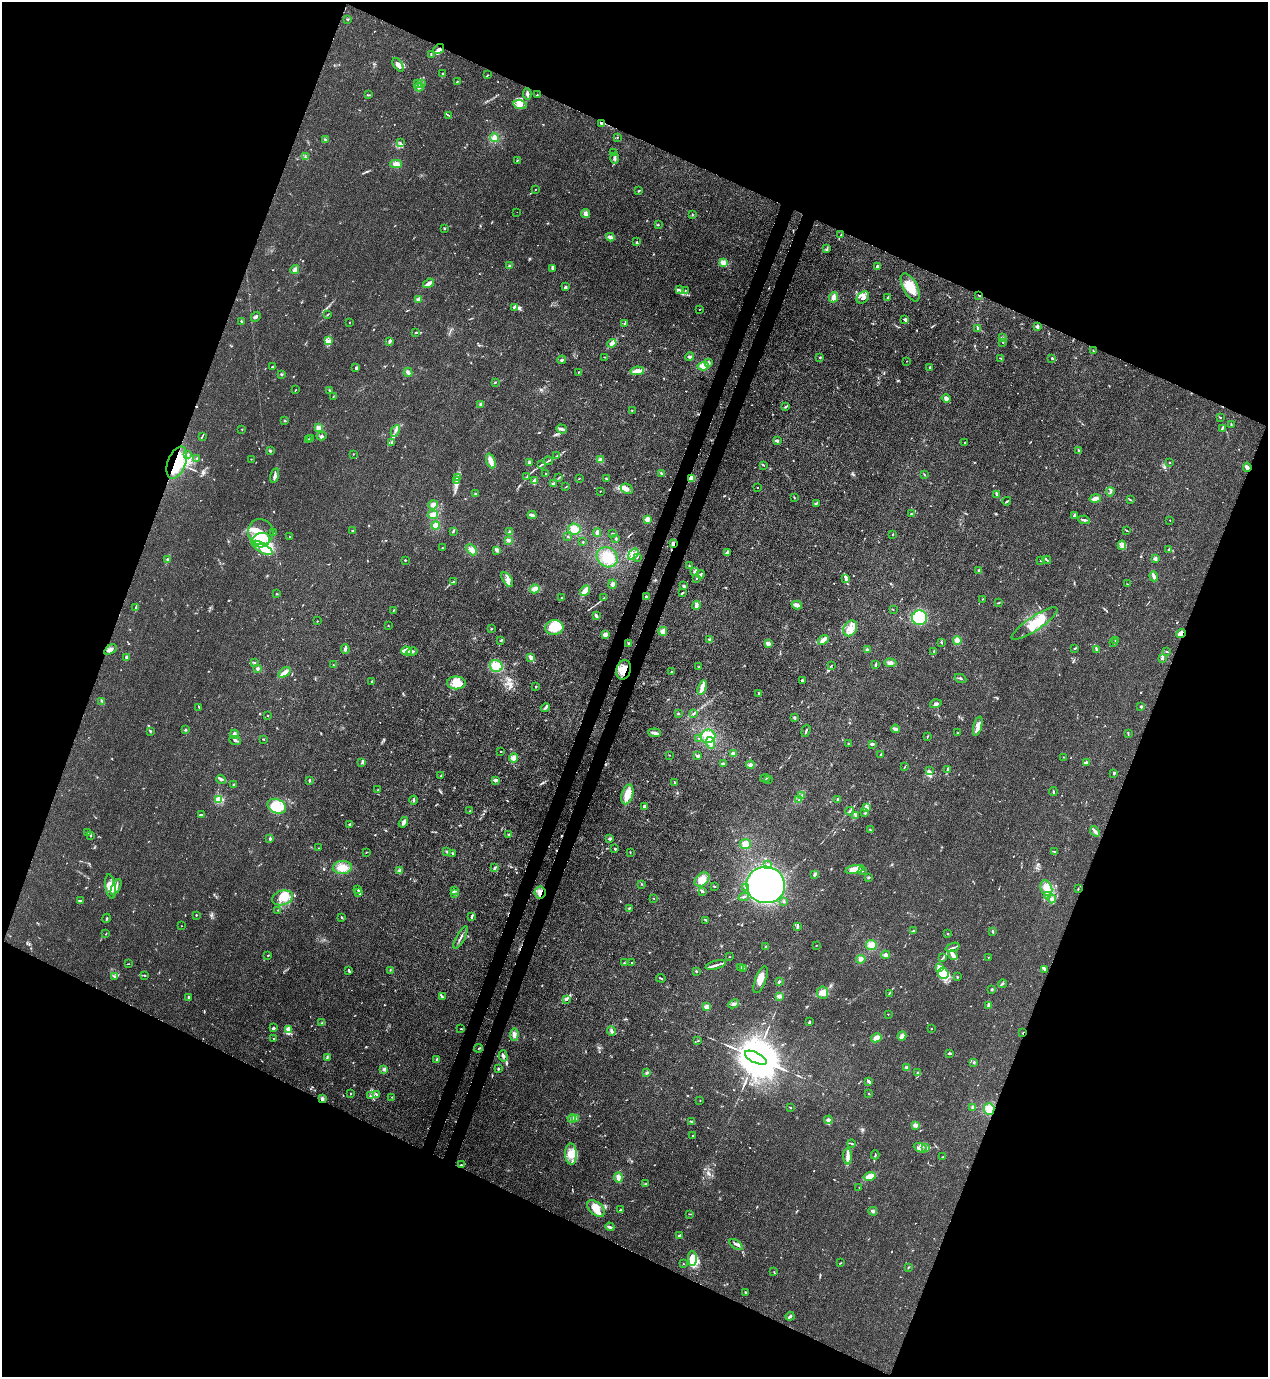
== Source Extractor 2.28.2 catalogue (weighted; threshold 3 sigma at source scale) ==
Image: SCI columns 354-5417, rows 41-5539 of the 5639 x 5578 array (HDU 1 of 3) = the unmasked area's bounding box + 8 px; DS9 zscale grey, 4 x 4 block average (1 PNG px = mean of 4 x 4 image px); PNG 1270 x 1379 px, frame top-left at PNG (2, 2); each listed source drawn as its Kron ellipse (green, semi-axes under 4 px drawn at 4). Shown black and unused: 44% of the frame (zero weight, under 3 of 4 exposures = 7% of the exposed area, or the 3 px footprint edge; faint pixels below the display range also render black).
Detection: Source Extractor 2.28.2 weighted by HDU 2 'WHT'. Background 0.0149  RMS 0.0024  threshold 0.011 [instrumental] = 3 sigma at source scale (4.5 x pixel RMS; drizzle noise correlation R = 1.50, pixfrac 1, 0.05/0.05 arcsec/px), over >= 5 px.
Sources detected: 822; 3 too faint to see at this stretch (4 x 4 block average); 3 inside a brighter object's white glare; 6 cosmic-ray / hot-pixel residue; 3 long thin detections or spike segments (spike, bleed or trail) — neither listed nor drawn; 25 coinciding with a brighter row at this scale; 78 inside a brighter listed object's ellipse — not listed separately; of the other 704, all 500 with FLUX_AUTO >= 0.646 (the completeness limit of this list) listed and drawn (204 fainter detections not listed), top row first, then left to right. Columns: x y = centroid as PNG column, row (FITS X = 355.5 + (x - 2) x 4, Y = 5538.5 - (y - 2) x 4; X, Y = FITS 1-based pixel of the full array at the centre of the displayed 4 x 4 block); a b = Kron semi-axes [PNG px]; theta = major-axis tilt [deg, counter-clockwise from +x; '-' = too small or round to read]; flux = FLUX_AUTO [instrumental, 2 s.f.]
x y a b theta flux
348 19 3 2 - 1.5
439 49 6 3 35 5
431 54 3 2 - 0.88
398 65 7 4 -54 6.3
443 74 2 2 - 6.1
487 75 2 2 - 0.82
457 81 3 2 - 1
417 84 4 2 - 1.1
422 84 3 2 - 1.5
419 87 4 3 - 5.4
527 94 5 3 - 3.7
369 95 4 2 - 1.2
537 95 3 2 - 0.77
520 105 7 4 -11 6.5
449 115 3 2 - 0.99
601 123 2 2 - 3.3
617 137 2 2 - 0.72
494 138 4 4 - 5.9
325 139 2 2 - 1.4
400 143 3 2 - 0.98
613 153 2 2 - 0.76
305 157 3 2 - 1.3
614 158 5 3 - 3.6
517 160 2 2 - 0.85
396 164 6 4 -2 7.8
535 189 2 2 - 0.78
639 190 3 2 - 1
517 212 2 2 - 0.66
585 213 4 3 - 4.8
692 215 2 2 - 0.76
658 225 2 2 - 1
444 228 2 2 - 1.3
841 235 3 2 - 0.65
610 237 4 3 - 4.8
637 242 2 2 - 1.1
827 248 3 2 - 1.2
723 262 4 4 - 6.5
509 266 2 2 - 0.92
877 267 4 3 - 3.4
553 269 3 2 - 1.3
295 270 5 3 - 5.4
428 283 6 3 33 6.6
565 287 4 3 - 1.9
910 287 15 7 -62 25
679 290 4 2 - 1.7
685 290 2 2 - 0.72
979 295 3 2 - 0.96
834 297 5 4 - 6.3
863 297 7 5 44 6.4
888 297 2 2 - 1.6
418 299 4 3 - 3.6
514 307 4 2 - 1.8
700 309 2 2 - 0.91
327 315 3 2 - 0.81
256 317 5 3 - 3.3
904 319 3 2 - 1.6
242 321 3 2 - 0.94
350 322 2 2 - 0.65
624 323 2 2 - 0.9
1037 326 2 2 - 19
978 328 2 2 - 1.5
416 332 3 2 - 1.4
1003 338 2 2 - 1
329 341 4 3 - 3.8
390 341 3 2 - 7.6
1002 342 4 2 - 1.1
612 343 4 4 - 6.7
1094 351 3 2 - 1.1
605 357 3 2 - 1.4
689 357 4 2 - 3.1
820 357 2 2 - 1.1
1001 358 2 2 - 1.5
1052 358 4 2 - 1.1
562 360 4 2 - 2.1
907 361 2 2 - 0.73
709 362 3 2 - 1.5
273 366 3 2 - 2.1
703 366 5 4 - 8.2
930 367 2 2 - 2.4
356 368 4 2 - 1.8
637 371 7 3 10 9.7
408 372 4 3 - 4.1
578 372 2 2 - 0.81
281 374 2 2 - 1.2
495 382 2 2 - 1.8
296 390 2 2 - 0.66
329 390 2 2 - 1
333 397 3 2 - 0.8
946 398 4 3 - 4.8
480 404 2 2 - 0.9
786 407 3 2 - 1.3
632 410 2 2 - 1
1220 417 2 2 - 0.92
285 421 2 2 - 0.82
1231 424 2 2 - 0.73
319 428 4 4 - 6
1222 428 4 2 - 2.1
242 429 2 2 - 0.66
561 429 5 3 - 4.4
395 431 6 2 63 3.4
202 436 3 2 - 1.3
321 436 5 2 - 2.5
308 439 2 2 - 0.89
310 439 2 2 - 0.88
777 441 3 2 - 2.3
391 442 3 2 - 1.1
965 442 2 2 - 1.1
1078 450 3 2 - 1.3
270 451 3 2 - 1.5
188 454 3 2 - 1.3
353 454 2 2 - 0.67
557 456 4 2 - 3.1
196 459 3 2 - 1.3
251 459 2 2 - 0.75
600 460 3 3 - 3.9
491 461 8 3 -70 11
548 461 5 2 - 1.6
177 463 17 9 69 58
529 463 3 3 - 2.3
1170 463 2 2 - 0.65
541 464 2 2 - 0.75
764 465 3 2 - 0.96
1247 467 5 3 - 3.8
661 473 2 2 - 1.4
546 474 2 2 - 1.1
924 474 3 2 - 1
275 476 7 3 74 5.6
526 477 4 2 - 2.1
458 478 4 3 - 3.2
558 478 3 2 - 0.73
579 478 2 2 - 0.75
606 479 3 2 - 1.2
691 479 3 2 - 0.92
456 480 4 3 - 3.1
534 481 4 3 - 6.1
553 484 3 2 - 5.4
565 487 4 2 - 1.1
757 488 2 2 - 1
627 489 6 4 -28 6.4
600 491 2 2 - 0.65
1110 492 4 2 - 2
475 494 3 2 - 2
997 494 3 2 - 2.3
794 497 3 2 - 0.74
1095 499 6 3 10 6.6
1130 500 3 2 - 0.91
1007 501 4 2 - 1.8
816 503 3 2 - 1.7
433 505 5 4 - 4.2
911 514 3 2 - 1
433 515 5 4 - 7
532 515 4 3 - 2.8
1074 516 3 2 - 2.1
647 519 2 2 - 44
1084 520 6 2 -11 3
1170 520 2 2 - 0.68
436 526 4 4 - 7.8
574 529 6 5 - 13
353 530 2 2 - 0.85
453 531 3 2 - 1.4
1127 531 4 2 - 0.86
261 532 13 12 - 26
510 532 3 3 - 2.2
597 532 4 2 - 3.7
273 533 3 2 - 0.76
613 533 3 2 - 1.2
892 535 3 2 - 0.75
290 536 2 2 - 0.85
568 537 2 2 - 0.91
616 539 2 2 - 1.9
261 540 9 7 12 31
508 540 4 3 - 3.6
583 542 2 2 - 0.75
673 544 3 2 - 3.4
1122 545 4 3 - 4.1
262 548 12 4 -29 16
442 548 2 2 - 0.77
1169 549 4 2 - 1.7
472 550 6 4 -45 7.7
497 550 4 3 - 4.8
727 553 4 2 - 3.2
633 554 6 2 57 3.4
607 557 11 9 -37 25
637 557 3 2 - 1
1155 558 2 2 - 21
167 559 2 2 - 2.6
405 560 2 2 - 1.3
1047 560 4 2 - 1.3
1041 561 3 2 - 0.77
689 566 2 2 - 1.3
979 570 3 3 - 1.8
695 571 3 3 - 2.4
700 574 4 2 - 3.4
1154 576 5 2 - 4.7
697 578 4 2 - 1.7
846 579 3 2 - 2
507 580 8 4 -57 7.8
453 582 3 2 - 2.2
612 584 5 3 - 4.4
1127 584 2 2 - 0.67
684 586 3 3 - 1.9
535 589 5 4 - 8.5
585 591 6 4 53 7.5
682 593 4 2 - 1.7
277 594 2 2 - 0.95
646 597 2 2 - 2
561 598 2 2 - 0.81
604 598 3 2 - 1.2
983 599 2 2 - 0.79
998 603 2 2 - 0.84
696 605 4 3 - 4
797 605 5 2 - 8.6
135 608 4 2 - 1.8
393 610 3 2 - 0.8
893 610 2 2 - 1.3
596 616 4 2 - 3
920 618 7 7 - 66
317 621 2 2 - 0.66
1034 624 27 7 34 33
388 625 2 2 - 0.89
554 627 9 7 7 22
850 628 8 6 58 13
491 629 2 2 - 0.87
663 631 4 4 - 7.8
1181 633 5 3 - 7.9
605 634 3 3 - 5.7
501 640 3 2 - 1.5
710 640 3 3 - 3
823 640 6 3 39 8.9
957 640 4 3 - 6.8
1115 640 4 2 - 2
941 642 3 2 - 1.8
629 643 3 2 - 1.5
768 643 4 3 - 5.1
1114 643 2 2 - 0.84
1075 648 2 2 - 0.91
345 649 5 2 - 2.7
1096 649 3 2 - 1.6
110 650 7 4 35 5.3
867 650 3 3 - 1.5
407 651 5 3 - 4.9
934 651 4 2 - 1.6
412 652 5 3 - 4.3
1167 652 3 2 - 1.4
531 657 4 3 - 3.8
127 658 3 3 - 1.9
1163 658 4 3 - 2.5
255 663 2 2 - 0.78
890 663 6 3 -2 4.3
876 664 4 2 - 1.7
333 665 2 2 - 0.68
496 666 6 5 - 16
831 666 4 2 - 1.4
699 667 2 2 - 0.81
258 668 3 3 - 2.5
623 670 10 7 78 20
671 672 2 2 - 0.98
284 673 7 3 38 7.9
960 678 6 2 -25 1.9
371 681 2 2 - 0.68
802 681 2 2 - 7.4
456 683 9 6 0 24
536 686 3 2 - 1
702 688 7 2 73 11
759 694 3 2 - 1.4
102 701 4 2 - 2.2
936 704 6 3 18 3.7
199 707 3 2 - 1
1141 707 3 2 - 1.7
545 708 5 2 - 3.5
678 714 2 2 - 1
693 714 3 2 - 1.5
268 716 2 2 - 1.5
794 717 3 2 - 1.6
978 726 10 3 74 8.6
895 729 4 3 - 4.4
185 730 3 2 - 1.3
150 731 2 2 - 1.3
806 731 6 2 71 2.3
655 733 6 3 -5 6.6
958 733 2 2 - 0.81
234 734 4 2 - 4.1
1128 734 4 2 - 1
708 736 7 6 - 19
927 736 2 2 - 0.75
699 738 2 2 - 0.79
263 739 3 2 - 1.1
235 740 6 2 -23 2.7
710 743 6 3 -72 6.5
848 743 2 2 - 0.79
872 744 3 2 - 3.2
501 752 2 2 - 1.5
733 754 3 3 - 4.7
670 755 2 2 - 0.74
881 755 3 2 - 3.7
697 756 3 2 - 4.3
1064 757 2 2 - 0.78
514 758 4 4 - 7.1
362 763 2 2 - 0.67
1086 763 2 2 - 1.4
723 764 2 2 - 6.6
750 765 4 3 - 4.1
904 767 3 2 - 0.74
947 770 4 2 - 1.9
929 771 3 2 - 1.9
1114 773 3 2 - 1.8
441 776 2 2 - 1.7
765 778 5 2 - 1.7
221 779 5 3 - 3.7
495 780 2 2 - 14
768 780 2 2 - 0.79
309 781 2 2 - 1.2
675 782 3 2 - 1.2
234 785 2 2 - 12
377 790 2 2 - 0.71
1053 791 4 2 - 1.4
627 794 10 5 74 17
802 796 4 3 - 3
838 799 4 2 - 2.2
218 800 3 3 - 10
414 800 4 2 - 1.8
799 800 3 2 - 1.5
277 806 9 7 -26 32
645 806 2 2 - 8.8
867 807 3 3 - 3.2
470 811 2 2 - 0.8
850 811 4 2 - 2.7
865 813 3 2 - 2.3
201 815 4 2 - 2.8
856 816 3 2 - 1.4
403 822 6 2 57 5.1
349 824 2 2 - 8.3
870 830 2 2 - 0.84
1095 831 6 2 -48 4.8
88 833 3 2 - 1.5
508 834 2 2 - 0.72
91 835 3 2 - 0.88
610 838 4 2 - 2.8
270 839 3 2 - 1.6
745 844 5 5 - 7.4
318 848 2 2 - 0.73
615 849 3 2 - 1.5
447 851 3 2 - 1
366 852 3 2 - 0.88
630 852 3 2 - 0.83
1054 852 4 2 - 1.2
453 854 3 2 - 1
767 865 4 2 - 2.2
342 867 9 6 4 17
495 867 3 2 - 1.8
855 869 9 3 12 22
400 871 3 3 - 4.2
862 871 3 2 - 1.1
815 874 3 2 - 2.9
868 877 3 2 - 1.4
702 879 8 6 41 13
642 884 2 2 - 0.69
766 885 19 18 - 470
714 886 3 2 - 1.3
110 887 12 5 -80 12
116 887 9 2 63 4.2
746 888 4 3 - 2.4
1046 888 8 5 -71 16
358 889 3 2 - 1.2
1078 889 2 2 - 0.72
455 891 3 2 - 2
702 891 3 2 - 3.5
358 892 2 2 - 4.3
540 892 6 5 - 8.8
454 893 4 2 - 2.7
1047 896 3 2 - 1.4
744 897 5 2 - 2.3
283 898 11 7 17 17
653 898 2 2 - 0.72
1052 899 4 3 - 4.1
80 901 4 2 - 1.7
784 901 2 2 - 1.2
629 908 3 2 - 1.2
278 910 2 2 - 1.3
196 915 2 2 - 1.3
342 917 3 2 - 1.7
472 917 4 2 - 2.9
107 918 5 2 - 2.3
706 920 3 2 - 1.3
181 926 2 2 - 0.87
797 926 3 2 - 2.1
913 931 3 2 - 1.6
993 932 3 2 - 1.2
106 934 2 2 - 0.81
948 934 2 2 - 0.65
461 937 12 2 62 4
816 945 2 2 - 0.75
871 945 5 5 - 10
766 946 2 2 - 0.75
953 947 7 2 19 3
268 955 2 2 - 2.6
886 955 4 3 - 3.3
953 955 5 3 - 8.2
729 957 2 2 - 0.66
988 957 2 2 - 1.3
943 958 3 2 - 1.2
861 959 4 3 - 4
632 962 2 2 - 1.2
624 963 2 2 - 0.89
128 964 3 2 - 0.72
716 965 10 2 16 5.6
940 967 2 2 - 1.6
741 968 4 3 - 2.4
744 968 4 2 - 1.3
1045 969 3 3 - 1.7
390 970 2 2 - 0.7
349 971 3 2 - 2.5
696 971 3 2 - 0.97
943 973 6 5 - 10
145 975 3 2 - 0.79
115 976 3 2 - 1.3
957 977 2 2 - 1.1
661 978 5 2 - 1.4
761 980 14 5 69 12
779 982 4 2 - 2.1
1003 984 4 2 - 1.5
992 989 2 2 - 1.9
823 993 6 5 - 11
889 993 2 2 - 0.68
779 996 4 3 - 3.6
188 997 2 2 - 2.7
442 997 3 2 - 1.6
566 999 4 2 - 3.6
734 1004 5 2 - 2.8
989 1005 4 3 - 4.8
706 1007 4 3 - 5.1
888 1014 2 2 - 1.6
810 1022 3 2 - 1.4
322 1023 2 2 - 0.75
273 1028 3 2 - 3.8
932 1028 2 2 - 0.78
461 1029 2 2 - 0.87
289 1030 4 3 - 4
611 1031 4 3 - 3.5
1023 1033 2 2 - 1.3
514 1034 6 4 88 4.9
902 1036 4 3 - 5.2
274 1038 2 2 - 0.93
876 1038 5 4 - 7.7
698 1041 3 2 - 0.81
479 1048 4 2 - 1
949 1053 3 2 - 2.8
503 1056 6 2 -74 3.2
327 1057 3 2 - 1.7
756 1058 12 5 -26 15000
437 1059 3 2 - 2.3
974 1062 2 2 - 1.7
907 1068 4 3 - 2.4
384 1069 3 3 - 2.5
498 1069 2 2 - 2.7
647 1073 3 2 - 4.2
918 1073 3 2 - 2.1
869 1082 4 2 - 4.6
869 1093 3 2 - 0.68
351 1094 2 2 - 1
376 1094 3 2 - 1.6
370 1096 3 2 - 1.3
392 1097 2 2 - 1.1
322 1099 3 3 - 3
700 1101 2 2 - 0.72
973 1107 3 3 - 2.8
790 1108 2 2 - 0.68
989 1109 6 5 - 15
572 1118 4 3 - 4.3
576 1119 4 2 - 9
828 1120 4 2 - 5.4
691 1121 3 2 - 2.3
915 1125 4 3 - 4.5
693 1136 3 2 - 0.88
851 1143 4 2 - 1.2
920 1148 7 2 -25 4.1
926 1148 4 2 - 1.8
571 1154 10 6 -88 15
875 1155 4 2 - 1.4
848 1156 8 3 -89 6.8
943 1157 2 2 - 0.77
461 1165 2 2 - 2
870 1176 6 4 12 11
618 1178 5 4 - 5.9
646 1184 4 2 - 1.1
859 1187 2 2 - 0.68
596 1208 10 6 -39 18
620 1210 2 2 - 1.3
873 1211 4 2 - 2.8
690 1214 3 2 - 0.8
610 1227 4 2 - 3.1
679 1236 2 2 - 11
736 1245 7 2 -36 2.6
692 1259 7 3 -90 14
840 1263 3 2 - 0.8
683 1264 2 2 - 0.8
909 1267 3 2 - 0.93
774 1272 2 2 - 0.71
746 1292 3 2 - 2.1
790 1316 4 2 - 2.7
Overlapping masked pixels (flux is a lower limit): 11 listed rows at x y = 439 49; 601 123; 979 295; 177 463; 1247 467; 673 544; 1181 633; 623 670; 540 892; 1023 1033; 322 1099
Diffuse or blended objects may show on this block-average render without a row.